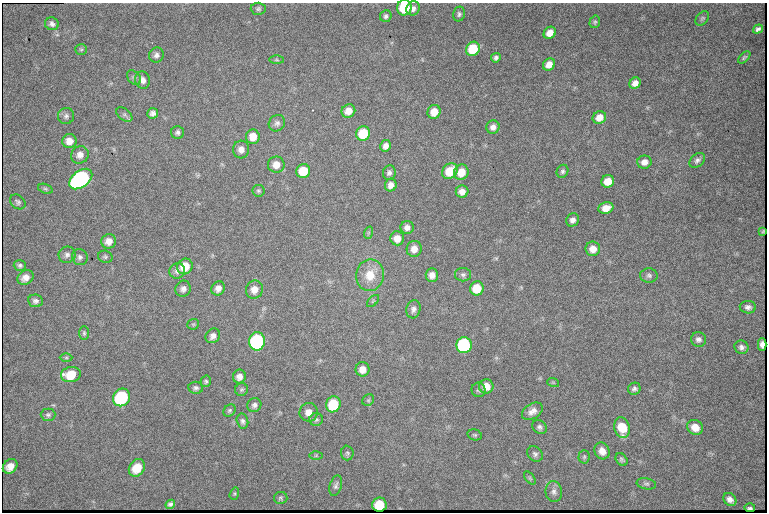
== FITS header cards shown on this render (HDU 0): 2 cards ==
NAXIS1  =                  765 /fastest changing axis
NAXIS2  =                  510 /next to fastest changing axis

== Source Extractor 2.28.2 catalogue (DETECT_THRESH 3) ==
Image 765 x 510 px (HDU 0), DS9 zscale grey, 1 PNG px = 1 image px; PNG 769 x 514 px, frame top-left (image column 1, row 510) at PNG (2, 3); each listed source drawn as its Kron ellipse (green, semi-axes under 4 px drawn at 4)
Background 5020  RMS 43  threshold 129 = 3 sigma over >= 5 px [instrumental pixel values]
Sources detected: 129; all 129 listed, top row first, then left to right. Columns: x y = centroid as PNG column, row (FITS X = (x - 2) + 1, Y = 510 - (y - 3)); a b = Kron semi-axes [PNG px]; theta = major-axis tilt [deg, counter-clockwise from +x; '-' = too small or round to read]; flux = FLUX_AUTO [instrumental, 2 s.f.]
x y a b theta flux
404 8 8 7 - 130000
413 8 7 6 - 11000
258 9 7 6 - 6300
459 14 7 6 - 7100
386 16 6 5 - 7300
702 18 8 5 48 6100
595 22 6 5 - 4700
52 24 7 6 - 9000
758 29 5 4 - 7700
550 33 7 5 44 26000
81 49 6 5 - 4400
473 49 7 6 - 100000
156 55 8 7 - 10000
744 57 7 4 45 4500
496 58 5 4 - 7100
276 60 7 4 0 4100
549 64 6 5 - 25000
134 77 8 5 -48 6700
143 80 8 7 - 17000
635 83 6 5 - 18000
348 111 7 6 - 26000
434 112 7 6 - 39000
153 113 5 5 - 11000
124 114 9 6 -38 7800
66 116 8 8 - 9700
599 117 7 6 - 26000
277 123 8 7 - 10000
493 127 7 6 - 15000
178 132 6 6 - 7700
363 134 7 7 - 110000
253 137 7 7 - 35000
69 141 7 7 - 24000
386 146 6 5 - 16000
241 149 9 8 - 17000
80 155 9 8 - 18000
697 160 9 6 43 9500
644 162 7 6 - 18000
276 165 8 8 - 28000
303 171 7 7 - 76000
450 171 8 7 - 70000
562 171 7 5 62 6700
461 172 8 7 - 43000
389 173 7 6 - 9100
81 179 13 8 38 690000
608 181 6 6 - 41000
391 185 6 5 - 16000
45 189 7 4 -19 4900
258 191 6 6 - 5100
462 192 6 6 - 19000
18 202 8 6 -39 7500
606 208 7 6 - 29000
573 220 7 6 - 12000
407 227 6 6 - 14000
763 231 3 2 - 2400
368 233 6 4 72 3800
397 238 7 7 - 26000
109 241 7 7 - 20000
414 249 8 7 - 22000
593 249 7 7 - 27000
67 255 8 8 - 11000
80 257 8 7 - 9900
105 257 7 6 - 5600
20 265 6 5 - 6700
185 266 8 7 - 55000
177 271 8 7 - 12000
370 275 16 14 78 56000
432 275 7 6 - 18000
463 275 8 6 -1 8000
649 275 9 7 -2 9000
26 278 8 7 - 22000
218 288 7 6 - 17000
477 288 7 7 - 58000
183 289 8 7 - 12000
254 289 9 8 - 26000
35 301 7 6 - 9700
373 301 7 4 45 4700
748 307 8 6 -1 10000
413 309 9 7 74 12000
193 324 6 5 - 4300
84 333 7 5 -90 5400
213 336 8 6 47 14000
698 339 7 7 - 11000
257 341 9 8 - 460000
762 344 6 4 -87 4500
464 345 8 7 - 380000
741 347 7 6 - 9600
66 358 6 4 0 4700
363 369 7 7 - 23000
71 375 10 7 11 63000
239 376 7 6 - 16000
206 381 6 5 - 5100
553 382 6 3 -19 3300
486 386 7 7 - 28000
196 388 7 6 - 7600
634 389 6 6 - 8400
241 390 6 6 - 5600
479 390 7 7 - 6500
122 397 9 8 - 280000
368 400 6 5 - 4500
333 404 8 7 - 120000
254 405 7 6 - 9300
229 410 7 5 46 5600
532 411 11 7 32 18000
309 412 9 9 - 24000
48 415 7 6 - 6700
316 419 7 6 - 6800
242 421 7 5 -76 7900
540 427 8 6 -43 8200
695 427 8 7 - 29000
622 428 10 7 -75 74000
475 435 7 5 -15 4900
602 451 9 7 -63 22000
347 453 7 6 - 5800
535 454 8 7 - 8700
316 455 6 4 1 4000
584 457 7 5 88 5200
621 459 7 5 -50 6300
10 466 8 6 44 27000
137 468 9 7 54 56000
530 478 8 4 -53 4400
646 484 10 5 -10 6900
336 486 10 6 73 8900
554 492 10 8 -81 13000
234 494 6 4 73 3900
281 498 7 6 - 5300
730 499 7 5 -48 14000
170 504 5 4 - 8100
379 505 7 7 - 56000
750 508 5 2 - 6000
At the frame edge (FLAGS 8, measured only in part): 1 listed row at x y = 404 8